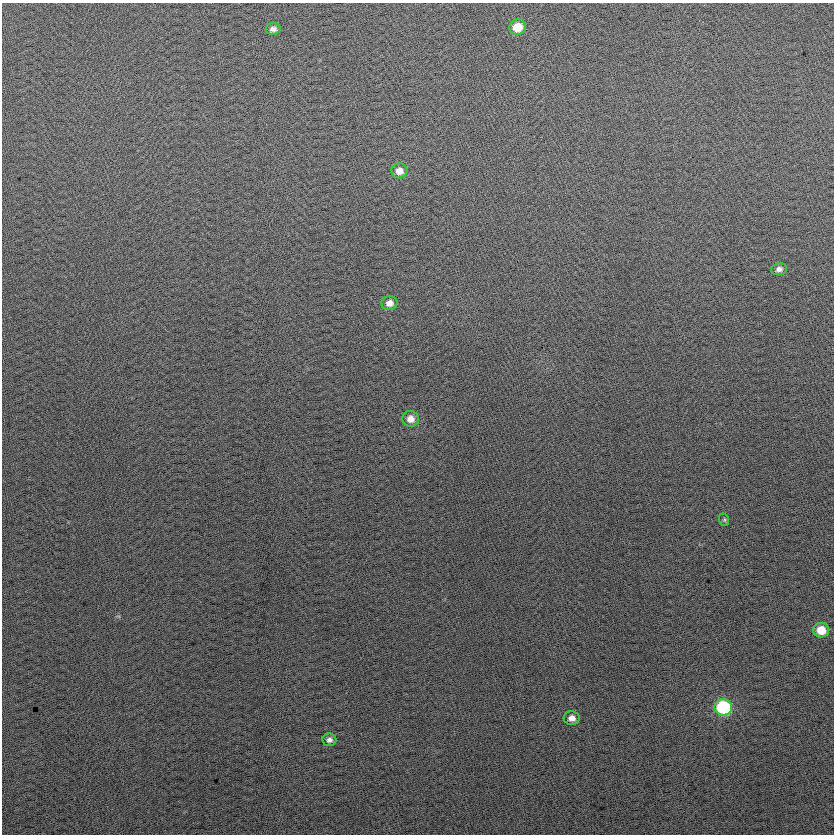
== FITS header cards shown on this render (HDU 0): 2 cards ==
NAXIS1  =                  832
NAXIS2  =                  832

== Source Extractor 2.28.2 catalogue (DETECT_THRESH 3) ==
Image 832 x 832 px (HDU 0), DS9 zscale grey, 1 PNG px = 1 image px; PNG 836 x 836 px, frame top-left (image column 1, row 832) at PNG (2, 3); each listed source drawn as its Kron ellipse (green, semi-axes under 4 px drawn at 4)
Background 27.1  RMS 14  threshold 43.1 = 3 sigma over >= 5 px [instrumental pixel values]
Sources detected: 11; all 11 listed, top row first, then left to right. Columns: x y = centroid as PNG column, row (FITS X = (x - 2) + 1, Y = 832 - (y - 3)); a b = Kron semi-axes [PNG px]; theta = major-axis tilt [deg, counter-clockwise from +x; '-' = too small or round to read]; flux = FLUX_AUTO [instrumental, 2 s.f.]
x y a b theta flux
518 27 8 7 - 20000
273 29 7 6 - 4300
399 171 8 7 - 8600
779 269 8 6 11 4200
389 303 8 7 - 6700
410 419 8 7 - 8000
724 520 6 5 - 1500
821 630 8 7 - 18000
723 707 8 8 - 91000
572 718 8 7 - 6500
329 740 7 6 - 3900